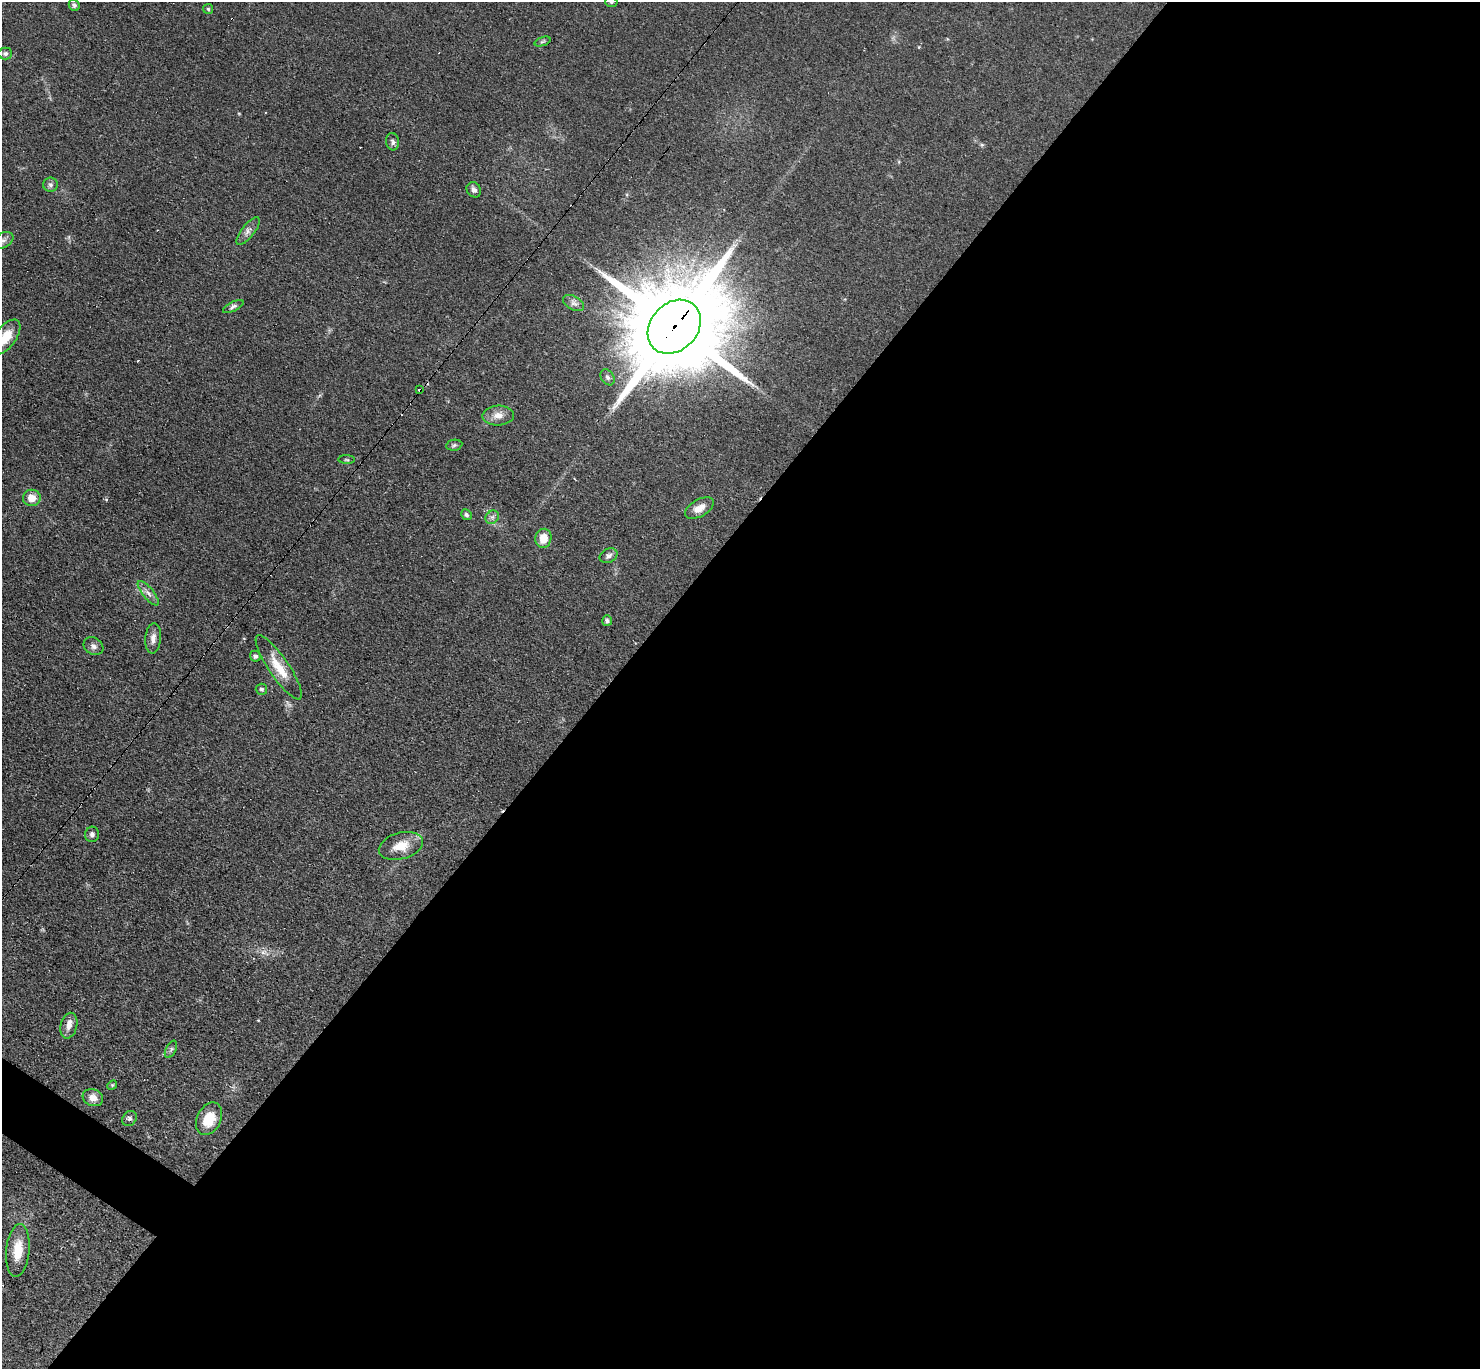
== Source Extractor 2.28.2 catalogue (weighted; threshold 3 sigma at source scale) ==
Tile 12 of 4 x 4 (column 4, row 3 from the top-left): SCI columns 4562-6039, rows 1665-3031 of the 6088 x 6079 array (HDU 1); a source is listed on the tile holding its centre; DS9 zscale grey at full resolution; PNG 1482 x 1371 px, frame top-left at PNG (2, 2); each listed source drawn as its Kron ellipse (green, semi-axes under 4 px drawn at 4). Shown black and unused: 60% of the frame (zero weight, under 3 of 4 exposures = <1% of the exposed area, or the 3 px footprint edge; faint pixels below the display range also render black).
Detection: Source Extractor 2.28.2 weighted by HDU 2 'WHT'; one run over the whole footprint, this tile lists its part. Background 0.0606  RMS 0.0057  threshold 0.0255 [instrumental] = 3 sigma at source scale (4.5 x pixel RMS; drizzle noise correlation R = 1.50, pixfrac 1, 0.05/0.05 arcsec/px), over >= 5 px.
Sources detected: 42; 1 cosmic-ray / hot-pixel residue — neither listed nor drawn; the other 41 listed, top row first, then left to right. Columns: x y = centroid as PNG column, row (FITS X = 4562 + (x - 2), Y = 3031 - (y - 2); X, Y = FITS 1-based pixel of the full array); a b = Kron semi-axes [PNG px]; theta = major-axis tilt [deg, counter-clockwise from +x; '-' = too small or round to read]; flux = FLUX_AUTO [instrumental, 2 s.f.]
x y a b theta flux
611 2 6 5 - 0.98
74 5 6 5 - 1.5
208 9 5 4 - 0.8
542 42 8 3 19 0.92
5 54 7 6 - 1.3
393 142 9 6 -80 1.6
50 185 7 7 - 1.6
474 190 8 7 - 2.5
248 231 17 6 52 3.1
3 240 11 7 31 2.5
573 303 11 6 -28 2.2
233 307 11 4 26 1.8
674 327 30 23 46 14000
6 337 20 10 53 12
607 377 8 6 -58 1.7
420 390 3 3 - 1.3
498 415 16 10 3 4.9
454 445 8 5 10 1.2
347 460 8 4 -1 0.88
32 498 9 8 - 6.3
699 508 16 8 30 5.9
466 515 5 5 - 1.5
492 517 7 6 - 1.8
543 538 9 8 - 7.6
609 556 9 7 25 2.1
148 593 15 5 -50 3
607 621 5 5 - 1.5
153 638 15 8 84 3.6
93 646 10 8 -31 2.5
255 656 6 5 - 1.6
279 667 38 10 -56 13
261 689 6 5 - 1.4
92 834 7 7 - 2
401 846 23 13 15 10
69 1026 13 8 76 4.1
171 1049 9 5 63 1.4
112 1085 5 4 - 0.65
93 1098 10 8 -21 4.3
129 1118 8 6 47 1.5
209 1119 17 12 65 12
18 1250 26 11 84 12
Overlapping masked pixels (flux is a lower limit): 2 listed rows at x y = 674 327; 420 390
Isophote crosses this tile's border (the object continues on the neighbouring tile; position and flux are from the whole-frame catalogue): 3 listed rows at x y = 611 2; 3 240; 6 337